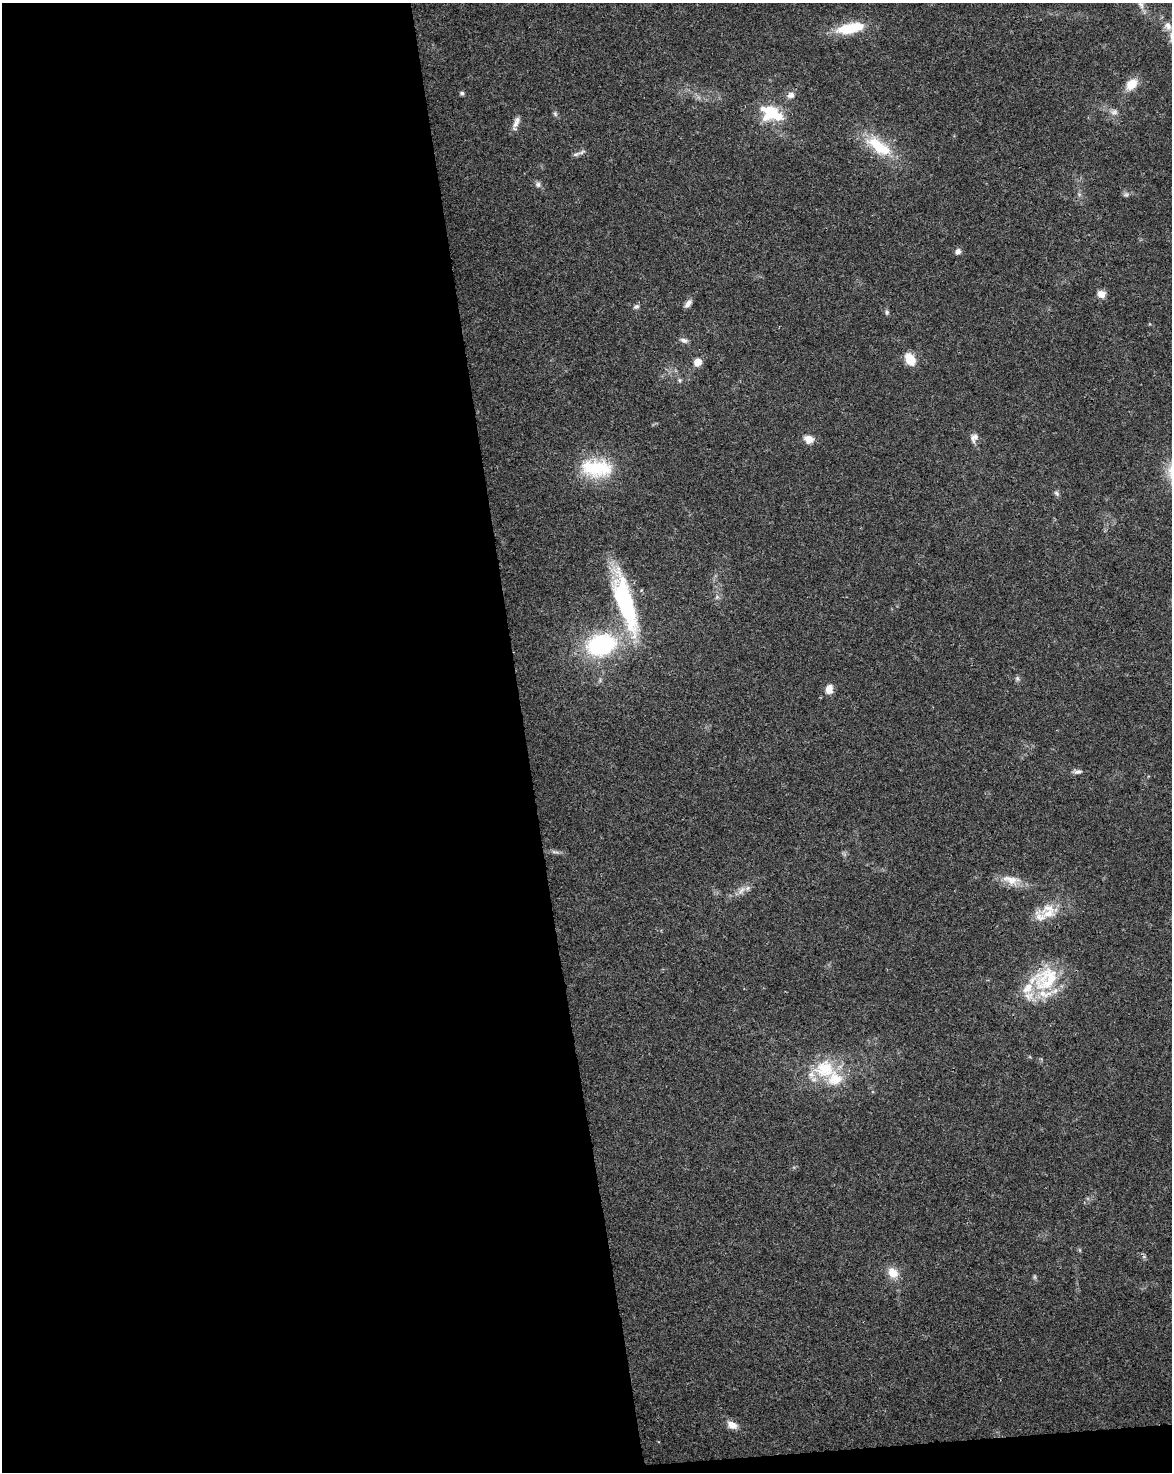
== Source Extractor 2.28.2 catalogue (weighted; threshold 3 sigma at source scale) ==
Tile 9 of 4 x 3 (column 1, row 3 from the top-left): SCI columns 56-1225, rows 68-1537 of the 4791 x 4502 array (HDU 1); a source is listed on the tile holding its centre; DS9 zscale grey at full resolution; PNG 1174 x 1474 px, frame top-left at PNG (2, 3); no overlay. Shown black and unused: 46% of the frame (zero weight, under 3 of 4 exposures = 5% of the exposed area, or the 3 px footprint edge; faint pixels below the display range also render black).
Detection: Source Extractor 2.28.2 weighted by HDU 2 'WHT'; one run over the whole footprint, this tile lists its part. Background 0.0306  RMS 0.0036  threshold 0.0162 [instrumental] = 3 sigma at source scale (4.5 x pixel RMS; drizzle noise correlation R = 1.50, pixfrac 1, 0.0396/0.0396 arcsec/px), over >= 5 px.
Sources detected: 50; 8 inside a brighter listed object's ellipse — not listed separately; the other 42 listed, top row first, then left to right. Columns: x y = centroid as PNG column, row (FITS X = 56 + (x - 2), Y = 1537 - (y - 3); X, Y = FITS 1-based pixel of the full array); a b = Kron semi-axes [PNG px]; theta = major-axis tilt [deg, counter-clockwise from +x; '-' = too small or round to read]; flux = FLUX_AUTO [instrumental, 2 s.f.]
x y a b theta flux
1141 5 11 6 -58 1.8
1168 26 12 10 -62 2.9
851 28 32 11 10 15
1132 84 15 11 47 5.5
462 93 6 5 - 0.66
791 95 10 8 21 1.9
1114 112 11 8 18 1.7
555 114 7 5 -69 0.78
773 114 27 17 -17 15
516 122 18 7 66 2.3
879 146 40 16 -36 15
576 154 12 6 21 1.2
538 184 8 7 - 1.1
1126 195 7 6 - 0.88
958 252 7 6 - 1.4
1101 294 9 8 - 2.9
688 303 12 6 49 1.5
636 307 9 6 24 0.92
887 312 7 6 - 0.72
684 340 11 6 -15 1.3
910 359 7 6 - 15
698 362 9 8 - 3.4
679 380 6 5 - 0.62
974 438 13 9 70 2
809 439 12 9 -18 3.2
596 468 44 24 -5 21
1057 493 8 5 -42 0.82
717 597 8 5 45 0.82
625 602 79 19 -73 44
601 645 28 20 15 44
1017 678 7 6 - 0.84
829 689 9 7 80 3.5
1077 772 10 6 3 1.2
555 852 12 3 -9 1.1
1011 880 28 12 -12 5.6
741 890 12 6 49 2.1
1048 914 24 12 -6 6
1045 979 44 31 23 23
825 1069 31 26 0 17
893 1273 15 12 -49 4.7
1035 1277 7 4 -90 0.58
732 1425 12 8 -28 3.4